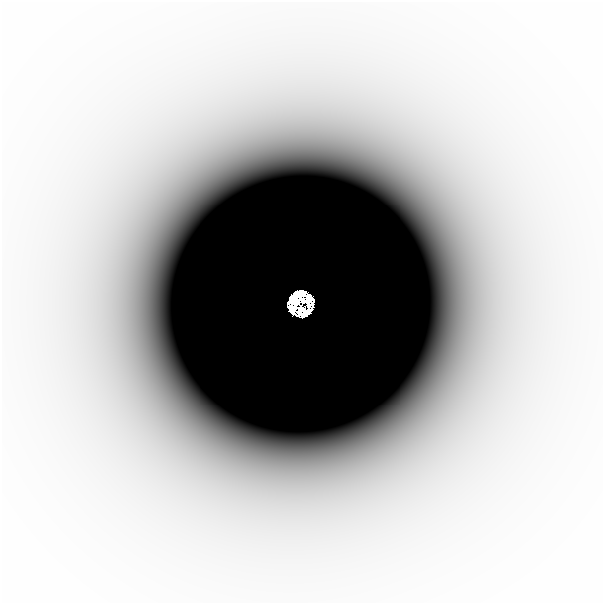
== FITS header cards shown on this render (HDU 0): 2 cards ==
NAXIS1  =                  601
NAXIS2  =                  601

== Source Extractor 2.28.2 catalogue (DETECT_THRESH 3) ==
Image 601 x 601 px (HDU 0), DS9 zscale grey, 1 PNG px = 1 image px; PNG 605 x 605 px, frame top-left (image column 1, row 601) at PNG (2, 2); no overlay
Background -4.12e-07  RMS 1.7e-07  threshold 5.20e-07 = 3 sigma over >= 5 px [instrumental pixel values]
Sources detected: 3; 3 with non-positive FLUX_AUTO (blend fragments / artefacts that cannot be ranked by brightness) are not listed; the other 0 listed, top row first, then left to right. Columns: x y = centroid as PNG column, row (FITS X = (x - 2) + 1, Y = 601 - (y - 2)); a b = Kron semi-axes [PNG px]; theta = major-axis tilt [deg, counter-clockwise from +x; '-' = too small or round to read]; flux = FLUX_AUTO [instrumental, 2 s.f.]
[3 non-positive-flux detections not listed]